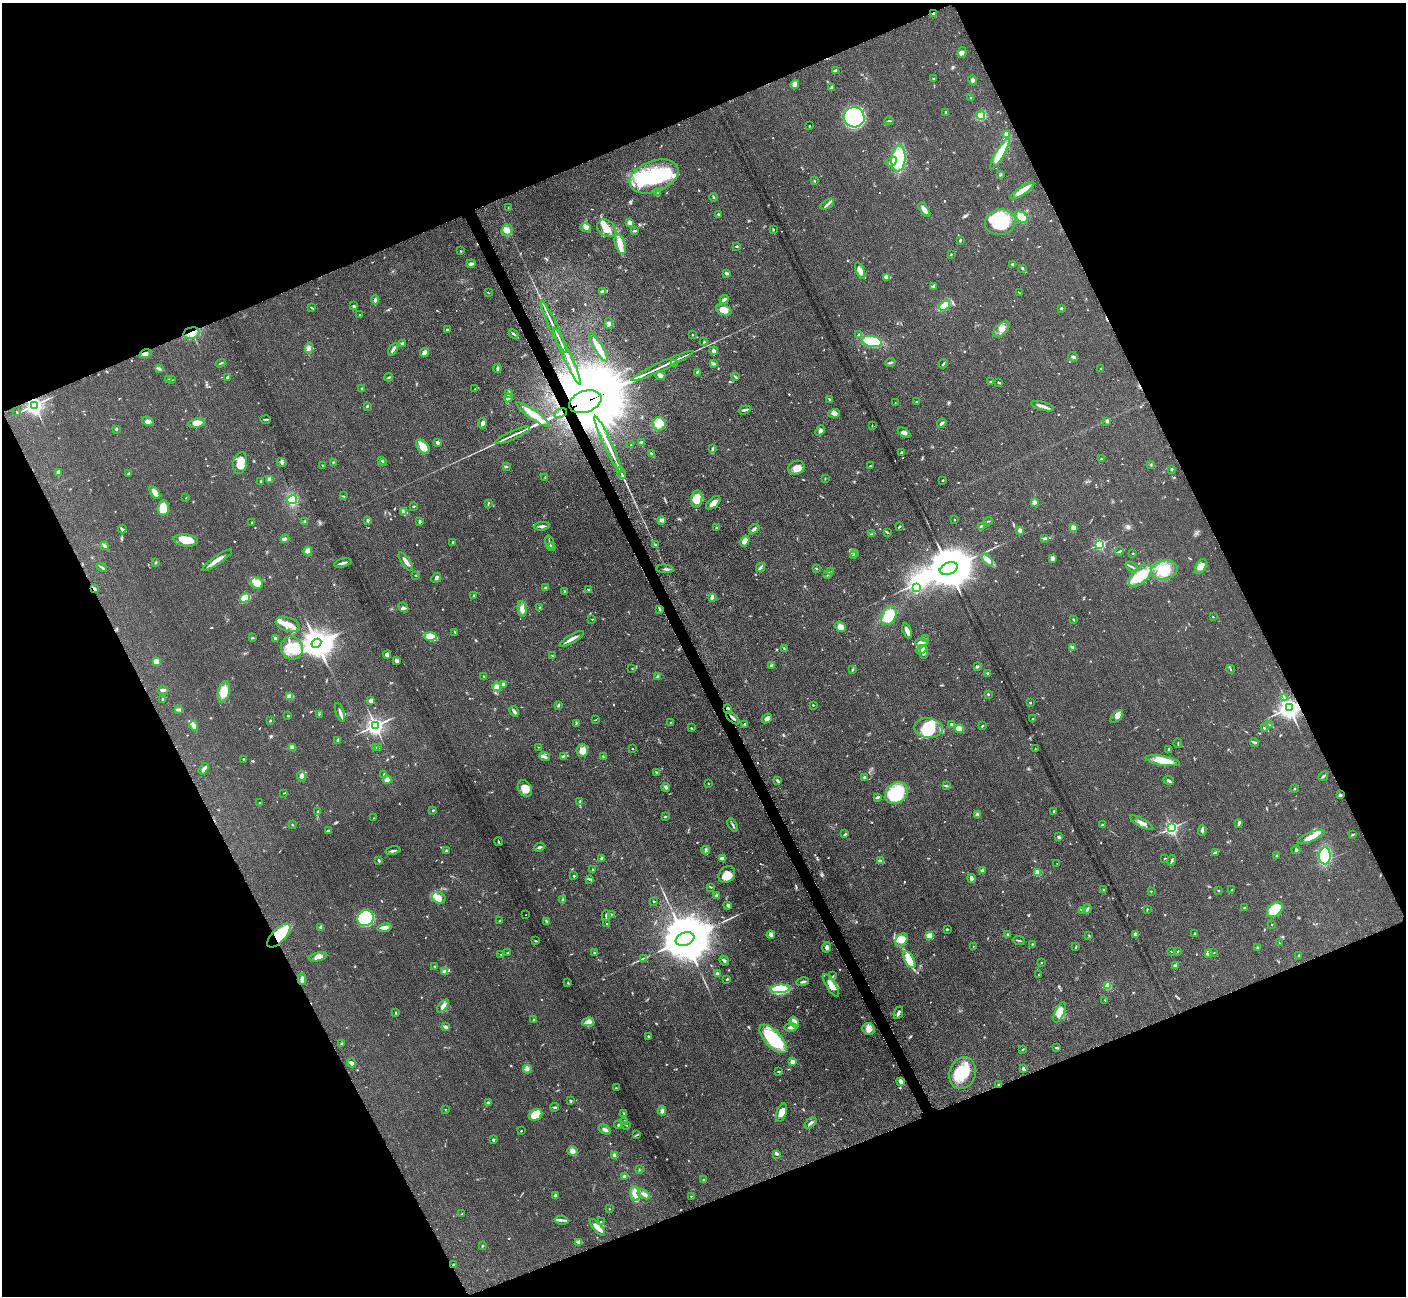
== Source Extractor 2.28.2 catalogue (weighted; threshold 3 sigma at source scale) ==
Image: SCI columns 20-5634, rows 297-5471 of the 5700 x 5663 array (HDU 1 of 3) = the unmasked area's bounding box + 8 px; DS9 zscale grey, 4 x 4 block average (1 PNG px = mean of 4 x 4 image px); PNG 1408 x 1298 px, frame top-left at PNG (2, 3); each listed source drawn as its Kron ellipse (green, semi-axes under 4 px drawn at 4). Shown black and unused: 44% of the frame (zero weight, under 3 of 5 exposures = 4% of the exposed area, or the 3 px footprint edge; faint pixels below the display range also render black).
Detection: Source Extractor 2.28.2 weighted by HDU 2 'WHT'. Background 0.0529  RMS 0.0056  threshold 0.0253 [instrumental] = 3 sigma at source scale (4.5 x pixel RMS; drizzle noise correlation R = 1.50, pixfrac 1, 0.05/0.05 arcsec/px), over >= 5 px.
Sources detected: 849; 2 too faint to see at this stretch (4 x 4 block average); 6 inside a brighter object's white glare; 6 cosmic-ray / hot-pixel residue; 1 long thin detection or spike segment (spike, bleed or trail) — neither listed nor drawn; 14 coinciding with a brighter row at this scale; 65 inside a brighter listed object's ellipse — not listed separately; of the other 755, all 500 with FLUX_AUTO >= 1.75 (the completeness limit of this list) listed and drawn (255 fainter detections not listed), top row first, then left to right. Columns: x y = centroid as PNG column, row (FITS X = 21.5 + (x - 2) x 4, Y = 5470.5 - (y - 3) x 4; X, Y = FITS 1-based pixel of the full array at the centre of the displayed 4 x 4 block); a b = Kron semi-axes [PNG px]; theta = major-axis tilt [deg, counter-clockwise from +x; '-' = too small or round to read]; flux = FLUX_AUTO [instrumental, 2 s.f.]
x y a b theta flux
933 13 2 2 - 17
962 53 5 4 - 9.8
835 71 4 2 - 6.8
934 79 2 2 - 5.3
972 80 5 3 - 8
795 84 5 3 - 9.4
832 87 3 2 - 6.3
971 98 2 2 - 2.8
946 112 3 2 - 5.3
981 116 4 4 - 60
854 117 10 10 - 310
889 121 5 2 - 2.9
809 126 2 2 - 2.7
1006 135 4 2 - 17
1000 154 17 4 59 110
898 159 13 7 85 170
891 162 6 3 29 10
1000 175 4 2 - 4
654 176 25 15 21 260
814 181 2 2 - 3.3
1022 190 14 3 35 43
658 193 2 2 - 3.4
714 197 4 2 - 3.7
827 204 7 2 32 8.3
508 208 2 2 - 1.9
924 210 8 4 -55 17
718 214 2 2 - 2.6
1022 217 7 4 -37 40
630 222 2 2 - 53
1000 222 15 13 12 130
585 228 5 3 - 12
606 228 10 8 -37 37
773 229 2 2 - 2.5
507 230 6 5 - 17
635 231 4 2 - 5.1
960 240 3 2 - 4.9
620 244 10 5 -73 27
736 246 4 2 - 2.7
460 251 2 2 - 3
951 254 2 2 - 2.8
471 264 4 2 - 10
1013 264 3 3 - 4.8
1022 268 4 2 - 3.8
860 271 9 3 -68 14
726 273 3 2 - 11
887 277 4 3 - 13
934 287 2 2 - 6.2
602 291 3 2 - 4.6
488 293 3 2 - 2.4
1019 293 2 2 - 2.2
724 299 5 2 - 9
375 300 4 3 - 7.2
354 306 3 3 - 4.2
945 306 6 4 35 37
311 308 3 2 - 2.5
1061 308 2 2 - 16
724 310 8 5 -18 38
360 315 2 2 - 2.4
609 323 6 4 86 8.7
553 327 29 2 -65 25
1001 329 10 5 43 25
447 330 4 2 - 3.3
191 333 8 5 12 29
513 334 5 2 - 4.8
692 335 2 2 - 2
858 335 4 2 - 3.1
704 342 3 2 - 2.7
872 342 10 5 -11 130
402 344 3 2 - 14
599 347 16 3 -60 48
309 348 5 2 - 6.2
393 349 7 2 59 12
714 351 4 3 - 7
424 352 4 4 - 14
146 354 6 4 17 15
567 357 31 2 -65 60
1073 357 5 2 - 5.7
221 363 5 2 - 3.4
713 363 2 2 - 1.8
890 363 5 2 - 6.2
674 364 2 2 - 2.2
943 364 5 2 - 4.6
662 366 34 2 25 32
159 369 3 2 - 3.5
497 369 4 2 - 6.7
1101 369 2 2 - 5.6
697 372 3 2 - 4.6
660 375 5 4 - 9.9
389 377 4 2 - 3.8
736 377 4 2 - 4.3
227 378 3 2 - 3.5
168 379 3 2 - 2
171 380 3 2 - 1.8
991 382 2 2 - 1.8
999 382 3 2 - 5.4
362 388 3 2 - 3.5
475 389 2 2 - 3.6
508 394 3 2 - 2.7
508 398 4 3 - 7
829 399 3 2 - 3.1
917 401 3 2 - 2
585 402 17 10 20 100000
895 402 2 2 - 1.8
34 405 3 3 - 1800
367 406 3 2 - 3.7
1043 406 12 3 -16 15
744 410 6 2 18 5.5
17 412 3 2 - 1.8
560 413 7 2 25 13
834 413 6 4 18 12
533 414 20 4 -36 55
266 419 5 2 - 4.1
148 421 6 4 -26 11
1107 421 4 3 - 5
196 423 8 5 10 33
482 423 5 3 - 13
942 423 5 2 - 8
659 424 7 6 - 26
872 425 2 2 - 1.8
116 429 2 2 - 7
820 430 5 3 - 6.4
904 433 7 4 -34 11
512 435 19 2 24 20
641 442 3 2 - 4.1
438 443 4 3 - 7.7
608 445 31 2 -65 59
631 445 3 2 - 1.9
423 447 8 5 -50 44
713 448 2 2 - 2.6
902 452 3 2 - 8.5
651 454 3 2 - 3.9
1101 459 3 2 - 2.9
382 460 2 2 - 1.9
281 462 5 3 - 5.3
333 462 2 2 - 3
383 462 2 2 - 1.8
240 463 11 7 78 36
1151 464 2 2 - 2
322 465 2 2 - 1.9
870 466 2 2 - 3.6
506 467 2 2 - 2.4
796 468 8 6 24 23
1172 469 2 2 - 11
58 472 3 2 - 4.3
621 473 6 2 -63 7
129 474 3 2 - 8.6
545 477 3 2 - 2.7
825 478 3 2 - 2.3
269 479 3 3 - 13
943 480 3 2 - 2.5
261 482 3 2 - 3.4
155 493 7 3 -56 30
343 496 2 2 - 2.3
186 498 2 2 - 2.1
697 499 9 5 81 67
292 500 5 4 - 72
1034 502 2 2 - 13
488 503 4 2 - 2.7
713 503 8 5 39 19
414 506 3 2 - 3.4
163 508 7 5 85 53
403 512 2 2 - 2
368 520 3 2 - 4.7
662 520 3 3 - 12
954 520 2 2 - 2.3
305 521 2 2 - 2.1
419 521 2 2 - 12
989 521 4 2 - 2.1
252 523 3 2 - 3.1
542 526 8 2 5 10
981 526 3 2 - 4.4
716 527 2 2 - 3.2
899 527 3 2 - 4.1
1073 527 2 2 - 82
122 529 4 2 - 4.4
754 529 5 3 - 8.2
1020 530 2 2 - 45
887 533 3 2 - 2.6
872 534 2 2 - 2.4
1045 538 3 2 - 6
285 539 4 3 - 7.2
186 540 12 6 -6 51
745 541 6 4 54 28
452 542 2 2 - 3.5
550 542 7 2 -71 5.3
1100 544 2 2 - 460
656 545 3 2 - 3.2
105 546 4 2 - 12
551 547 4 2 - 6.7
308 551 4 3 - 26
1120 551 4 2 - 5.8
1133 553 2 2 - 3
854 554 2 2 - 2.7
853 556 3 2 - 2.2
1052 558 3 3 - 14
217 560 18 3 34 26
988 560 7 3 -52 13
406 562 11 3 -54 17
155 563 4 2 - 3
343 563 9 2 15 15
1201 566 8 5 60 27
102 567 5 2 - 4.2
760 567 5 3 - 7.3
1132 567 6 2 -33 4.8
816 568 3 2 - 2.2
949 568 9 6 21 22000
665 569 9 2 -6 7
1164 570 13 9 13 65
831 572 3 2 - 2.1
827 574 4 2 - 4.5
416 575 2 2 - 1.9
1140 576 14 7 42 94
436 578 5 3 - 8.2
257 583 6 5 - 39
916 587 4 3 - 7.5
545 588 2 2 - 2
94 589 4 2 - 5.3
589 590 4 2 - 5.2
564 591 2 2 - 2.1
474 595 3 2 - 3.1
712 597 3 2 - 11
245 598 5 3 - 57
403 607 5 3 - 6.4
540 607 2 2 - 1.8
522 609 8 4 -80 16
660 610 3 2 - 3.1
889 616 10 7 60 100
1213 617 2 2 - 1.8
592 619 2 2 - 2.1
1073 619 3 2 - 2.9
288 624 12 7 -19 35
840 627 6 4 -38 30
907 631 8 2 -67 24
455 632 3 2 - 2.6
431 637 6 3 -4 16
252 638 3 2 - 2.6
275 639 2 2 - 29
572 639 14 2 30 19
926 639 2 2 - 1.8
316 643 5 4 - 4400
921 643 6 4 0 13
1072 647 2 2 - 4.2
292 648 12 10 -60 81
784 648 2 2 - 4.6
922 649 5 3 - 19
924 652 6 2 87 13
387 655 4 3 - 13
552 656 2 2 - 2.2
156 661 3 3 - 33
396 661 4 2 - 12
771 665 3 2 - 4.1
977 666 3 2 - 1.8
632 668 3 2 - 2
852 669 2 2 - 2.5
1230 669 4 2 - 3.2
988 673 3 2 - 3.4
484 676 2 2 - 3
657 676 2 2 - 1.9
504 684 3 3 - 12
497 687 4 4 - 19
163 690 5 2 - 5.9
224 692 11 6 77 50
988 694 2 2 - 3.4
289 696 4 3 - 25
1284 698 2 2 - 1.8
162 699 2 2 - 3.6
371 701 3 3 - 8.3
1030 702 2 2 - 2.2
813 705 2 2 - 2.8
558 706 3 2 - 4.6
1289 708 3 3 - 2900
728 709 3 2 - 8.1
179 710 3 2 - 3.5
514 711 5 2 - 11
340 712 10 2 -71 11
319 714 2 2 - 2.1
288 716 2 2 - 2.9
1117 716 8 4 46 15
733 718 8 2 -42 9.6
767 718 5 4 - 12
1033 719 2 2 - 2.5
595 720 3 2 - 2
270 721 3 2 - 3.1
671 722 3 2 - 2.1
576 723 3 2 - 3.1
745 724 3 2 - 3
952 724 3 3 - 6.8
1270 725 2 2 - 1.8
194 726 5 2 - 29
375 726 3 3 - 1800
982 726 2 2 - 4
691 728 2 2 - 2.4
929 728 14 10 -5 110
1264 728 3 2 - 4.6
959 729 4 3 - 52
338 740 3 2 - 13
1254 742 5 2 - 6.5
1178 743 5 2 - 2.4
292 747 4 3 - 14
538 747 2 2 - 1.8
375 748 3 2 - 3.1
378 748 3 2 - 4
632 748 2 2 - 2.4
1035 748 3 2 - 2.3
582 750 6 6 - 25
1169 750 2 2 - 7
564 756 3 2 - 2.9
544 757 5 2 - 7.8
603 757 3 2 - 2.3
243 759 2 2 - 2.6
1162 761 17 5 -9 62
203 769 6 3 58 9.4
656 772 3 2 - 2.3
384 774 3 2 - 4.6
301 776 5 4 - 10
1323 776 5 2 - 5.5
864 777 3 2 - 3.9
387 780 4 3 - 18
778 781 4 2 - 5
1169 781 5 2 - 5.8
708 783 3 2 - 1.8
946 786 3 2 - 5.1
666 787 4 3 - 5.7
525 788 9 6 -60 35
1295 789 2 2 - 2.7
284 793 3 2 - 1.9
896 793 12 10 38 170
1340 795 2 2 - 16
877 797 4 2 - 6.4
580 801 3 2 - 2.9
260 803 2 2 - 2.8
433 810 2 2 - 3.9
317 812 2 2 - 1.9
1054 812 3 2 - 5.8
977 814 2 2 - 21
665 817 3 2 - 2.5
373 818 2 2 - 2
1142 823 13 3 -29 16
1239 823 3 2 - 3.8
292 824 2 2 - 2.3
1102 824 3 2 - 3.5
733 825 7 2 -59 5.8
1172 828 2 2 - 880
1202 830 5 3 - 6.1
328 831 3 3 - 7.6
845 834 4 2 - 3.9
1353 834 4 2 - 2.8
1059 837 3 3 - 6
1311 837 14 5 22 29
498 842 4 2 - 3.6
539 847 5 3 - 6.3
446 850 3 2 - 2.5
706 850 4 3 - 5.5
1296 850 4 2 - 3.6
393 851 7 2 13 7.7
1215 853 3 2 - 11
1276 855 2 2 - 4.7
1325 856 8 6 -90 140
601 858 2 2 - 10
722 858 3 2 - 20
1165 858 3 2 - 2
379 860 3 2 - 5.2
1172 860 5 2 - 4.8
881 861 4 2 - 3.8
1057 863 2 2 - 1.9
593 870 2 2 - 4.7
982 870 3 2 - 7
1037 873 2 2 - 130
727 875 9 7 47 36
574 876 2 2 - 10
971 878 4 2 - 16
590 879 4 2 - 4.4
711 887 3 2 - 3.1
1104 889 2 2 - 1.8
1231 890 3 2 - 1.8
1151 891 2 2 - 1.9
1219 891 3 2 - 1.8
716 895 4 2 - 4
439 898 7 5 -28 20
562 900 3 2 - 4.4
654 901 2 2 - 3.4
728 905 3 3 - 6.5
1244 908 2 2 - 8.6
1087 909 5 2 - 6.3
1147 909 3 2 - 2.6
1275 909 9 6 43 110
1083 911 4 2 - 4.1
611 914 2 2 - 2
526 915 2 2 - 2.3
606 915 5 2 - 4
366 918 8 7 - 210
500 921 3 2 - 2.9
547 921 3 2 - 3.5
606 923 3 2 - 2.4
1272 925 2 2 - 2
321 928 3 3 - 7.6
384 928 7 4 11 16
947 929 2 2 - 3.9
1008 934 2 2 - 14
1136 934 3 3 - 20
1195 934 4 2 - 3.3
279 935 15 6 46 130
771 935 4 3 - 15
1089 935 4 2 - 2.2
929 936 4 3 - 35
685 939 9 6 21 30000
901 940 7 5 45 37
1018 940 6 2 -10 4.1
535 941 3 2 - 2.9
1280 943 3 2 - 1.8
1032 944 2 2 - 2.6
973 946 2 2 - 1.8
826 947 5 4 - 10
1076 947 3 2 - 2.5
1258 947 2 2 - 3.3
1171 951 2 2 - 2.2
1178 951 2 2 - 3.5
508 953 3 2 - 3.9
594 953 2 2 - 2.4
1208 953 2 2 - 60
1214 953 2 2 - 2.1
501 954 2 2 - 1.8
1299 955 2 2 - 13
318 957 9 4 14 20
643 958 4 2 - 3
909 959 9 4 -60 61
724 961 5 2 - 6
1041 963 2 2 - 2.5
434 966 2 2 - 2.2
1175 966 4 3 - 5.9
444 971 4 3 - 4.9
717 974 2 2 - 33
1039 975 2 2 - 2.5
833 976 2 2 - 3
302 979 6 3 -87 16
726 979 4 2 - 2.3
803 982 6 2 13 8.8
568 983 2 2 - 2.7
831 985 13 4 -58 43
1108 986 3 3 - 24
780 989 9 4 3 220
1105 1000 2 2 - 2.1
443 1006 8 3 50 13
1060 1012 11 4 66 43
396 1013 3 2 - 2.3
898 1013 6 3 66 9.3
534 1020 3 2 - 3.3
588 1022 6 4 14 14
794 1022 6 3 -56 35
446 1027 4 3 - 6
791 1027 6 3 7 13
868 1029 6 5 - 25
648 1036 2 2 - 2.8
773 1039 18 8 -46 210
342 1044 3 2 - 2.1
1057 1048 4 2 - 3.2
1023 1050 3 2 - 2.4
792 1062 2 2 - 72
351 1063 5 3 - 12
1023 1068 3 3 - 4.9
527 1069 4 3 - 9
779 1072 4 2 - 3
963 1073 16 13 72 110
901 1081 4 3 - 15
998 1084 2 2 - 2.5
616 1088 4 2 - 2.1
570 1101 3 2 - 4.1
489 1103 3 2 - 3.5
555 1107 4 2 - 3.7
445 1110 2 2 - 2
662 1111 4 3 - 7.9
781 1113 9 5 72 26
624 1114 3 2 - 2.2
535 1115 7 5 24 76
624 1122 4 2 - 8
810 1123 7 2 38 9
618 1125 4 2 - 3.4
626 1125 3 2 - 2.8
605 1129 6 3 -30 10
521 1131 2 2 - 2
637 1135 2 2 - 1.9
493 1140 3 2 - 4.7
572 1151 5 4 - 13
777 1154 4 3 - 4.9
615 1155 2 2 - 63
639 1169 3 2 - 1.9
624 1176 3 3 - 7.1
703 1180 2 2 - 4.4
635 1193 7 5 -79 31
644 1194 7 3 -30 11
555 1195 3 2 - 4.2
691 1196 2 2 - 2.1
609 1209 2 2 - 1.8
462 1214 3 2 - 2.7
562 1220 7 3 -6 10
601 1222 3 2 - 1.8
597 1227 10 3 -48 26
579 1242 3 2 - 2.5
482 1246 2 2 - 3.8
453 1265 2 2 - 2.6
Overlapping masked pixels (flux is a lower limit): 12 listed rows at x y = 933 13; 191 333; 567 357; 585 402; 34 405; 560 413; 94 589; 1289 708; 728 709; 733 718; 279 935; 998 1084
Diffuse or blended objects may show on this block-average render without a row.